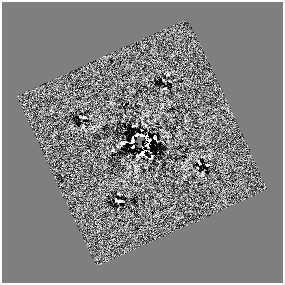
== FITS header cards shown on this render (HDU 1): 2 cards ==
NAXIS1  =                  281 /
NAXIS2  =                  281 /

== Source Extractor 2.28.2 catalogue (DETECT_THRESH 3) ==
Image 281 x 281 px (HDU 1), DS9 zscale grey, 1 PNG px = 1 image px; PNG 285 x 285 px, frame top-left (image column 1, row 281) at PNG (2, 2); no overlay
Background 0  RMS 18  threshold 55.4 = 3 sigma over >= 5 px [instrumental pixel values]
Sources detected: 13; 2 with non-positive FLUX_AUTO (blend fragments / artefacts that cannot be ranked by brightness) are not listed; the other 11 listed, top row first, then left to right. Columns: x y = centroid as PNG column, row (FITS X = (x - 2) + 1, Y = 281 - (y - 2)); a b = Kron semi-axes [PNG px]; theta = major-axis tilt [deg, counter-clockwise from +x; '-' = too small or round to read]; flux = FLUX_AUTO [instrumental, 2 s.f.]
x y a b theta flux
84 117 4 2 - 1300
137 135 4 3 - 2000
141 135 4 3 - 2700
155 137 3 3 - 1700
133 140 5 3 - 2100
123 143 6 2 21 1700
147 145 4 3 - 1400
133 147 3 2 - 1800
141 154 7 3 34 2200
207 165 3 2 - 810
118 200 7 2 -11 1600
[2 non-positive-flux detections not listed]